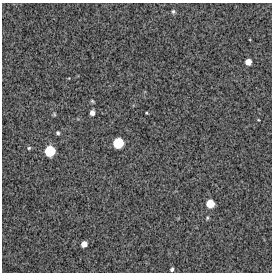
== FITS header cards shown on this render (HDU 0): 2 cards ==
NAXIS1  =                  270 / FITS: X Dimension
NAXIS2  =                  270 / FITS: Y Dimension

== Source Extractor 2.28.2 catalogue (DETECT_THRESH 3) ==
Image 270 x 270 px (HDU 0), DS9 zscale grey, 1 PNG px = 1 image px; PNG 274 x 274 px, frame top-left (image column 1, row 270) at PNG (2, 3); no overlay
Background 14900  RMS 320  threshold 963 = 3 sigma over >= 5 px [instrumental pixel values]
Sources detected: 13; all 13 listed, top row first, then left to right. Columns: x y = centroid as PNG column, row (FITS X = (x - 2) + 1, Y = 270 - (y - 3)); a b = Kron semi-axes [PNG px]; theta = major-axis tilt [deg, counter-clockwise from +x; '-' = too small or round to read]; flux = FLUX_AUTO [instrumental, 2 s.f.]
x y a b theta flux
173 11 5 5 - 39000
248 62 5 5 - 180000
92 101 5 4 - 26000
92 113 5 4 - 110000
146 113 3 2 - 18000
54 114 5 4 - 24000
58 133 4 4 - 37000
118 143 8 8 - 590000
29 148 5 4 - 31000
50 151 8 8 - 600000
210 204 7 7 - 360000
84 244 5 5 - 150000
172 269 4 3 - 47000